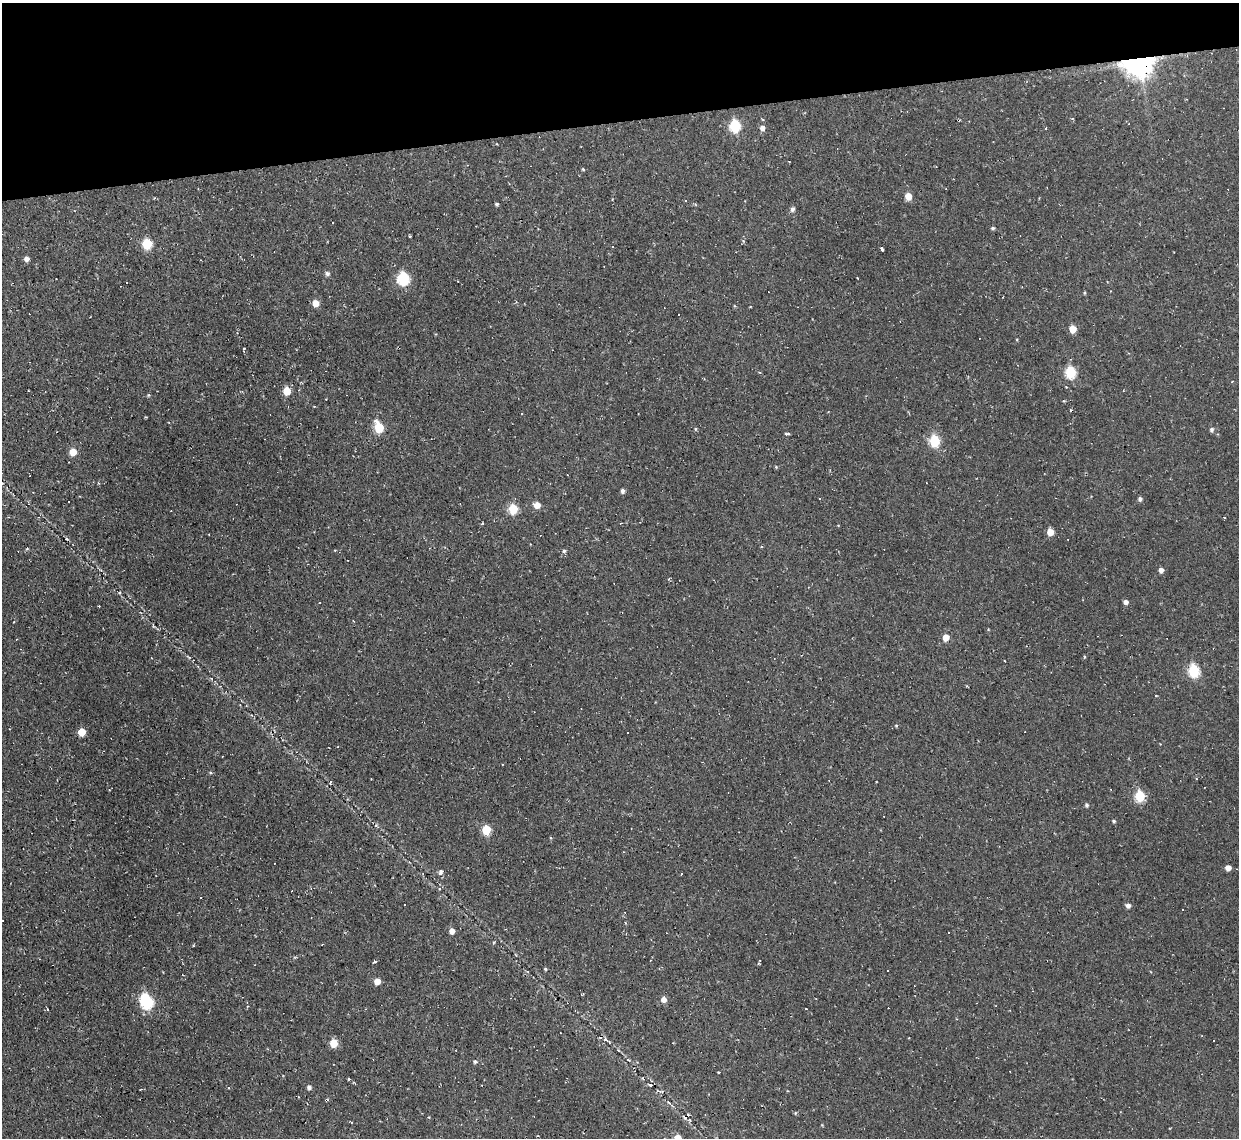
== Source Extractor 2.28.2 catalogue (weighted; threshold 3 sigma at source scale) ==
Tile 3 of 4 x 4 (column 3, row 1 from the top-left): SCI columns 2475-3711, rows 3541-4676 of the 4948 x 4925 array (HDU 1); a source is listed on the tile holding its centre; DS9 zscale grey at full resolution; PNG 1241 x 1140 px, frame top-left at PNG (2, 3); no overlay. Shown black and unused: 11% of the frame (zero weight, under 2 of 3 exposures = <1% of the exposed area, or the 3 px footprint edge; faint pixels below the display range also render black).
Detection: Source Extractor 2.28.2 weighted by HDU 2 'WHT'; one run over the whole footprint, this tile lists its part. Background 0.146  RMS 0.0073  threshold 0.0329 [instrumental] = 3 sigma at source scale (4.5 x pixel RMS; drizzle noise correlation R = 1.50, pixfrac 1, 0.05/0.05 arcsec/px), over >= 5 px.
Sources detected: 117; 1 inside a brighter object's white glare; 38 cosmic-ray / hot-pixel residue — not listed; the other 78 listed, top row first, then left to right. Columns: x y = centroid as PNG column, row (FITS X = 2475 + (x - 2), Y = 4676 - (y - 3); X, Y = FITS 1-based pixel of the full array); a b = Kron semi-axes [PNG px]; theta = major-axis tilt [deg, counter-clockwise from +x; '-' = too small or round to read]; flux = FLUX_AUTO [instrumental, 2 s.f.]
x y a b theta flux
1138 62 9 8 - 1000
735 126 7 6 - 58
762 128 6 5 - 3.6
583 169 4 4 - 0.75
908 196 5 5 - 9.9
497 204 4 3 - 1.2
792 209 6 5 - 2
333 222 3 2 - 0.71
993 228 5 4 - 1.1
409 236 3 2 - 1
147 244 6 6 - 39
613 247 3 2 - 0.55
882 249 4 3 - 2.3
26 259 5 5 - 3.1
327 273 7 5 -33 1.8
403 278 7 6 - 77
458 281 3 2 - 0.84
1084 293 4 4 - 0.74
315 303 6 5 - 7.8
1073 329 5 5 - 12
1017 340 4 3 - 0.61
1070 372 6 6 - 59
287 391 6 5 - 15
148 395 5 4 - 0.77
1064 401 5 3 - 0.6
379 427 7 5 -68 38
1211 429 5 5 - 1.8
787 434 6 3 0 1
934 441 6 6 - 49
73 452 5 5 - 11
776 467 5 4 - 0.65
623 491 5 4 - 2
1140 499 5 4 - 1.9
537 505 5 5 - 8.2
513 509 6 5 - 29
1224 518 3 2 - 1.5
1050 532 5 5 - 9.7
67 538 3 3 - 5.2
27 549 5 3 - 0.62
564 551 5 5 - 1.1
1161 570 5 4 - 3.6
1126 602 4 4 - 3
946 637 6 5 - 8.6
1194 670 7 6 - 61
1156 696 3 3 - 0.91
896 725 4 4 - 0.75
82 732 5 5 - 14
628 732 3 3 - 1.1
210 772 5 3 - 0.77
1140 796 6 5 - 44
1086 805 5 4 - 1.5
1114 821 5 4 - 1.1
486 830 6 5 - 30
550 838 5 3 - 0.71
1228 868 5 4 - 5.5
441 872 7 5 83 2.2
405 905 3 2 - 0.49
1128 905 5 5 - 2.8
1183 909 2 2 - 0.64
452 931 5 5 - 4.7
948 932 2 2 - 0.65
494 942 5 3 - 0.74
193 946 3 3 - 0.91
374 962 4 3 - 1.3
545 969 4 3 - 0.91
377 981 5 5 - 6.9
664 999 5 5 - 4.6
147 1002 7 6 - 97
605 1039 7 4 -12 1.8
334 1043 5 5 - 19
475 1061 5 5 - 1.4
719 1072 3 2 - 0.83
349 1079 3 3 - 0.89
650 1085 6 4 -20 1.3
309 1087 5 5 - 1.8
795 1113 5 4 - 0.83
429 1117 4 3 - 0.55
678 1138 5 5 - 10
Overlapping masked pixels (flux is a lower limit): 1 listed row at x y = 1138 62
Isophote crosses this tile's border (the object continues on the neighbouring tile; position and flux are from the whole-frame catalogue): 1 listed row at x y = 678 1138